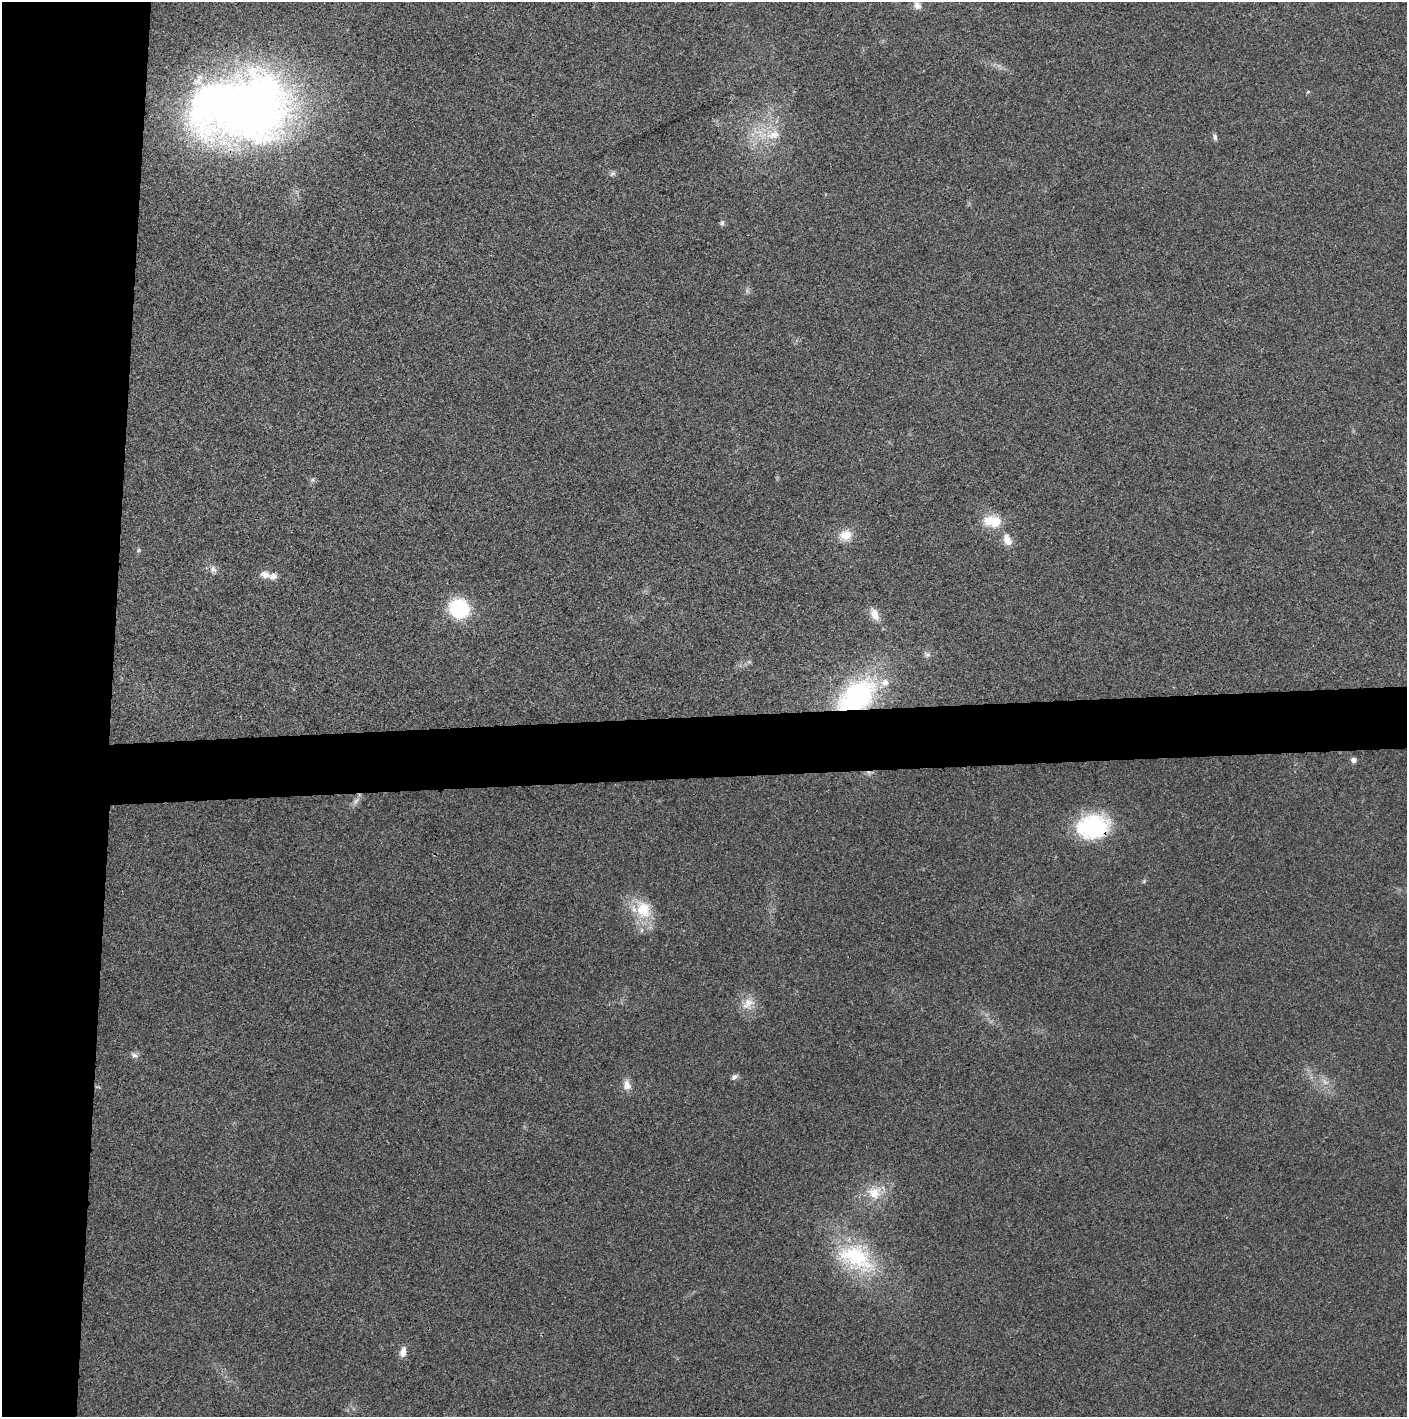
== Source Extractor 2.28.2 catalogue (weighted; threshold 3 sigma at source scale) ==
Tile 4 of 3 x 3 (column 1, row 2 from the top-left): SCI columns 2-1406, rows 1435-2849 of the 4224 x 4264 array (HDU 1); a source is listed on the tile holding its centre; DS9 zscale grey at full resolution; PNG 1409 x 1419 px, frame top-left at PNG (2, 2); no overlay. Shown black and unused: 12% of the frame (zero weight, under 3 of 4 exposures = <1% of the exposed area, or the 3 px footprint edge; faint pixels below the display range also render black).
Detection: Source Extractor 2.28.2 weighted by HDU 2 'WHT'; one run over the whole footprint, this tile lists its part. Background 0.0259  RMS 0.006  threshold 0.0268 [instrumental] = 3 sigma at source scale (4.5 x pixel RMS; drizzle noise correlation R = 1.50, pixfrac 1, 0.05/0.05 arcsec/px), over >= 5 px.
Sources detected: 34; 2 too faint to see at this stretch — not listed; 3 inside a brighter listed object's ellipse — not listed separately; the other 29 listed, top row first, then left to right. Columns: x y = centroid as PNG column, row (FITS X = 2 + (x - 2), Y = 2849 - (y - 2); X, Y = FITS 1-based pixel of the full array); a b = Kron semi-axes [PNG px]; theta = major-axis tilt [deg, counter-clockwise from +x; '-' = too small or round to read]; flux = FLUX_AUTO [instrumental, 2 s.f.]
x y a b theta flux
917 5 12 9 -57 3.5
240 108 96 63 5 500
774 135 23 12 13 12
1215 137 10 5 -83 1.6
613 174 9 5 36 1.5
722 223 7 6 - 1.4
313 480 6 5 - 1.2
992 521 25 15 -6 15
845 535 16 12 20 9.4
1007 541 14 10 -21 5.2
138 550 6 5 - 0.97
213 569 10 9 - 2.9
265 574 12 8 -12 4.3
459 608 16 15 - 49
874 614 18 9 -63 6.1
927 654 8 6 -9 1.7
857 696 43 26 37 100
1353 760 7 6 - 1.9
356 801 11 6 48 2.7
1093 827 35 25 11 54
1144 881 6 4 72 0.79
643 909 29 21 -66 21
748 1004 20 14 44 8.9
134 1055 11 7 -33 2.2
734 1077 9 7 29 1.9
627 1085 14 10 -84 5
874 1192 20 18 8 14
856 1258 59 35 -30 61
403 1352 13 7 78 4.5
Overlapping masked pixels (flux is a lower limit): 2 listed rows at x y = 857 696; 1093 827
Isophote crosses this tile's border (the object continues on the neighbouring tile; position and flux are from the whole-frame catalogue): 1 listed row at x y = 917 5